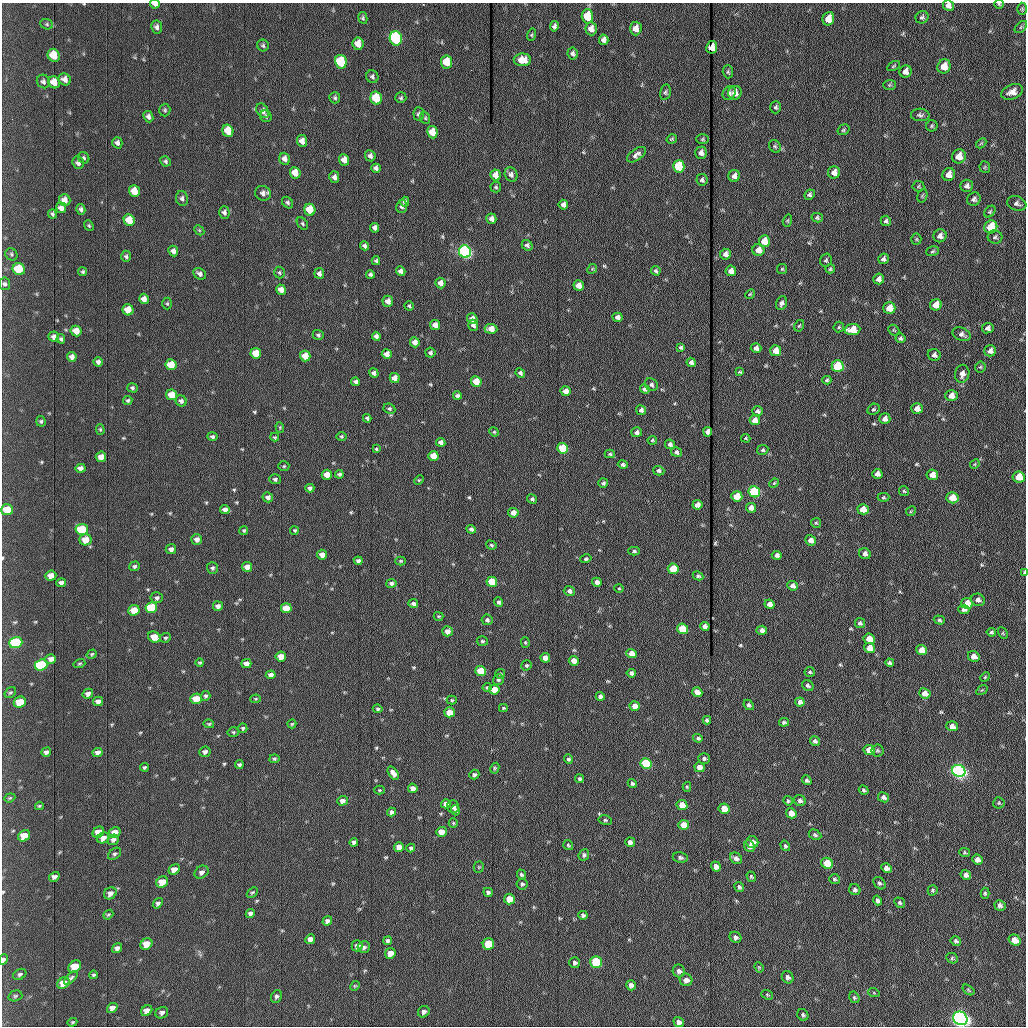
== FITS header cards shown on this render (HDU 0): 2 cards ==
NAXIS1  =                 1024 /fastest changing axis
NAXIS2  =                 1024 /next to fastest changing axis

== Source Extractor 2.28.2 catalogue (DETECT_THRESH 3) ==
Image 1024 x 1024 px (HDU 0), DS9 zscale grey, 1 PNG px = 1 image px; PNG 1028 x 1028 px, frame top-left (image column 1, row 1024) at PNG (2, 3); each listed source drawn as its Kron ellipse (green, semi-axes under 4 px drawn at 4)
Background 1180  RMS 14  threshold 42.1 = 3 sigma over >= 5 px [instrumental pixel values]
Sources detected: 547; of the 547, the 500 brightest by FLUX_AUTO listed and drawn (47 fainter detections omitted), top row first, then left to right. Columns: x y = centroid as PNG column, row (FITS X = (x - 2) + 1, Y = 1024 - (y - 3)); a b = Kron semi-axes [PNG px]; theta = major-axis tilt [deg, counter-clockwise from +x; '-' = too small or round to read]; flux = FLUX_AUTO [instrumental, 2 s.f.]
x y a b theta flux
155 4 5 3 - 3700
999 4 5 4 - 1200
948 5 5 5 - 4300
1022 9 6 5 - 1400
587 16 7 5 -89 27000
922 17 7 6 - 1900
363 18 6 4 -80 1600
828 19 7 6 - 9800
47 24 6 5 - 1600
554 26 5 4 - 2500
157 27 6 5 - 2900
1021 27 7 4 45 1400
636 28 7 5 87 7200
591 29 6 5 - 6800
531 35 6 4 74 1200
396 38 7 6 - 160000
604 40 5 4 - 3500
358 44 6 5 - 11000
263 45 6 5 - 1800
712 47 6 5 - 12000
572 53 6 5 - 2600
54 55 7 6 - 18000
522 60 8 6 0 11000
341 62 7 6 - 61000
446 62 6 5 - 24000
893 66 7 4 28 1300
944 66 7 6 - 11000
905 71 6 6 - 5000
728 72 6 5 - 1600
372 77 6 6 - 2300
65 79 6 5 - 4900
43 81 7 6 - 2700
54 82 6 5 - 9800
889 85 6 5 - 1300
665 92 8 5 79 1800
1012 92 11 7 23 6900
729 93 7 6 - 2400
735 93 7 6 - 6700
335 98 5 5 - 1700
376 98 6 5 - 49000
401 98 5 5 - 1500
776 107 6 5 - 1900
165 110 6 5 - 1600
263 111 8 5 -58 4000
419 114 7 5 -87 2500
920 115 9 6 -3 2600
266 116 6 5 - 1900
148 117 6 5 - 3200
425 118 6 5 - 1500
932 126 6 5 - 1600
843 130 6 5 - 1500
228 131 6 5 - 18000
432 132 6 5 - 18000
672 139 5 4 - 1200
702 139 6 5 - 1400
302 141 6 5 - 6600
117 143 6 5 - 2900
981 143 6 4 43 1200
775 146 7 5 -54 1700
701 153 6 5 - 4500
636 155 11 5 35 3600
370 156 5 5 - 3200
959 156 7 6 - 11000
84 158 6 5 - 1800
285 159 6 5 - 5800
344 160 6 5 - 8000
165 161 5 5 - 2000
78 163 6 5 - 3500
679 166 6 5 - 43000
985 167 6 5 - 1300
376 168 5 4 - 2900
834 172 6 6 - 6400
295 173 6 5 - 12000
949 174 7 6 - 8300
495 175 6 5 - 8400
511 175 7 6 - 3400
734 176 6 6 - 4700
334 177 6 5 - 3800
702 180 6 5 - 2100
918 186 6 5 - 1300
967 186 6 6 - 3200
496 187 5 5 - 1500
134 191 6 5 - 14000
263 193 8 7 - 4300
809 195 5 5 - 2100
922 196 7 5 72 1500
182 198 7 6 - 2800
974 199 7 6 - 2900
65 200 6 5 - 6300
405 202 5 4 - 2300
288 203 6 5 - 2000
1017 203 10 7 -19 3100
563 205 5 4 - 4100
402 206 6 5 - 2100
61 208 5 5 - 5100
81 209 5 4 - 2300
310 210 6 5 - 27000
224 212 6 5 - 3100
990 212 6 4 49 1500
52 214 4 4 - 1600
817 218 6 5 - 1600
491 219 5 4 - 3900
129 220 6 5 - 17000
787 221 6 4 73 1300
886 221 5 5 - 2100
302 224 7 5 -52 1600
89 225 5 4 - 1200
991 227 6 6 - 34000
375 228 5 4 - 3500
199 230 6 4 -46 1200
940 236 7 6 - 4500
995 237 7 7 - 2200
916 239 5 5 - 1300
764 241 6 5 - 14000
527 245 5 5 - 2100
364 246 4 4 - 2500
758 250 6 6 - 9200
173 251 5 5 - 4200
933 251 6 4 18 1600
465 252 6 6 - 300000
11 254 6 5 - 1700
725 254 5 5 - 4100
126 256 5 4 - 1900
883 259 5 5 - 2700
826 260 7 5 73 1600
376 261 4 3 - 1700
19 269 6 6 - 33000
592 269 5 4 - 1100
782 269 5 5 - 1200
830 269 5 4 - 1500
401 271 5 4 - 3500
656 271 5 4 - 1700
731 271 5 5 - 6400
83 272 4 4 - 1600
279 273 6 5 - 1600
319 273 5 5 - 3400
200 274 7 5 -34 3500
370 274 4 4 - 2200
879 279 5 5 - 3900
440 283 5 5 - 5900
5 284 6 5 - 2200
579 286 5 5 - 9000
281 290 5 5 - 8000
750 294 5 4 - 1100
144 299 5 5 - 5400
388 301 5 5 - 6400
782 303 7 5 70 2900
167 304 6 4 -90 1300
936 305 6 5 - 12000
409 306 5 4 - 1300
889 308 6 6 - 15000
128 310 6 5 - 15000
618 317 5 4 - 3700
472 319 5 5 - 6100
435 325 5 5 - 6700
473 325 5 5 - 3100
799 326 6 5 - 1400
839 327 5 5 - 1400
988 328 6 5 - 3300
491 329 6 5 - 9300
852 329 8 5 5 17000
894 330 6 4 -43 1200
76 331 5 5 - 11000
962 334 9 6 -24 3500
318 335 5 5 - 1800
376 336 4 4 - 3300
54 337 5 5 - 4100
900 338 5 4 - 1800
61 339 5 4 - 1700
415 342 5 5 - 7000
681 347 4 4 - 1500
756 348 5 5 - 4300
776 351 5 5 - 14000
990 351 6 5 - 4700
256 353 5 5 - 17000
430 353 5 5 - 2200
387 354 5 5 - 7200
934 355 6 5 - 3600
305 356 5 5 - 17000
72 357 5 4 - 3900
98 362 4 4 - 2900
691 362 4 4 - 3400
171 365 5 5 - 21000
838 366 6 6 - 80000
980 367 5 5 - 1300
740 372 4 3 - 1200
374 373 5 4 - 3000
520 373 5 4 - 2400
962 374 9 7 80 5500
395 378 5 5 - 6900
827 380 4 3 - 1700
476 381 5 5 - 19000
355 382 4 4 - 2400
651 385 7 6 - 2700
132 388 5 4 - 1700
645 389 5 4 - 3200
566 391 5 5 - 7900
171 395 5 5 - 17000
457 396 4 4 - 2400
951 396 6 5 - 7700
128 400 4 4 - 1600
181 401 6 5 - 2600
389 409 6 5 - 1700
873 409 6 5 - 1700
917 409 6 5 - 7200
641 410 5 5 - 2700
758 411 5 4 - 2500
367 418 4 3 - 1600
885 419 5 5 - 5600
755 420 5 5 - 8200
41 421 5 4 - 1700
280 427 5 4 - 1100
100 429 5 4 - 1200
494 432 5 4 - 1200
637 432 5 5 - 3200
708 432 5 4 - 7700
341 436 5 4 - 1300
212 437 5 4 - 1900
275 437 4 3 - 1100
746 438 5 3 - 1200
652 440 5 4 - 1400
441 442 5 4 - 3600
670 444 5 4 - 3200
563 448 5 5 - 52000
376 449 4 3 - 1100
763 450 6 5 - 1900
677 452 5 5 - 2800
610 454 5 4 - 1400
433 456 5 5 - 19000
101 457 5 5 - 5700
975 464 5 4 - 1100
623 465 5 4 - 2600
284 466 5 4 - 1200
80 468 5 4 - 3700
659 471 5 4 - 2400
339 474 4 3 - 1800
877 474 5 5 - 4400
327 475 5 5 - 14000
932 475 6 5 - 8900
1019 477 6 5 - 19000
275 479 6 5 - 2200
419 480 5 4 - 1100
603 483 5 4 - 1900
774 483 5 4 - 1200
310 488 4 4 - 2500
904 491 5 4 - 1400
754 492 6 5 - 120000
737 496 5 5 - 24000
268 497 5 5 - 3600
883 497 6 4 1 1300
952 498 6 5 - 20000
532 499 5 4 - 1800
697 505 5 5 - 5200
751 508 5 4 - 7400
863 509 5 5 - 14000
7 510 6 5 - 19000
225 510 5 4 - 4200
911 511 5 4 - 1100
513 513 5 5 - 7000
816 523 5 5 - 1300
82 529 6 5 - 54000
471 529 5 4 - 2200
244 530 4 4 - 1300
295 530 4 4 - 1300
197 539 5 5 - 4800
85 540 6 5 - 13000
811 540 5 5 - 6900
491 545 5 4 - 1400
171 549 5 5 - 3400
634 551 6 4 -2 1800
865 554 6 5 - 4100
322 555 5 5 - 7400
777 555 5 4 - 3400
586 559 5 4 - 1700
358 561 4 4 - 2600
401 561 5 4 - 1200
134 566 5 4 - 2000
247 567 5 5 - 7700
212 568 6 5 - 2000
673 569 5 5 - 33000
1024 572 4 2 - 2900
51 576 5 5 - 7900
698 576 5 4 - 1700
492 582 5 5 - 31000
597 582 5 4 - 4300
61 583 5 4 - 3500
391 583 5 4 - 2300
793 586 5 4 - 4500
619 588 4 4 - 1100
569 591 5 5 - 3700
157 598 6 5 - 2600
978 600 7 6 - 4000
498 602 5 4 - 2000
967 603 6 5 - 18000
413 604 5 4 - 2700
770 604 5 4 - 5900
218 606 5 4 - 4300
151 608 6 5 - 62000
286 608 5 5 - 22000
964 609 5 4 - 3000
134 610 5 5 - 22000
438 616 5 3 - 1200
487 620 5 5 - 2400
939 620 6 4 -18 1600
860 623 5 5 - 2100
705 626 5 4 - 4100
683 629 5 5 - 45000
762 630 5 4 - 4000
447 631 5 5 - 6500
991 632 5 4 - 1600
1003 633 6 4 -62 1200
154 637 6 5 - 16000
165 638 5 4 - 1400
869 639 5 5 - 13000
482 641 6 5 - 1600
525 642 5 4 - 1100
16 643 6 5 - 89000
870 648 5 5 - 13000
921 650 5 5 - 9700
92 654 5 4 - 1300
631 654 5 4 - 8600
281 656 5 5 - 12000
974 656 6 5 - 7300
545 658 5 4 - 8900
51 659 5 4 - 4100
574 661 5 4 - 9000
200 662 4 4 - 1300
79 663 6 4 17 1300
890 663 4 3 - 1800
246 664 5 4 - 6200
41 665 6 5 - 93000
527 665 5 5 - 1300
481 671 5 5 - 46000
810 672 5 5 - 1500
631 673 5 4 - 2800
500 674 5 4 - 1300
271 675 5 4 - 4500
985 677 5 4 - 1100
498 680 5 5 - 1500
808 685 6 5 - 2000
487 688 4 4 - 1300
494 690 5 5 - 17000
982 690 6 4 33 1100
10 692 6 5 - 1500
697 692 5 4 - 5800
925 693 6 5 - 7600
88 694 5 4 - 3500
205 696 5 5 - 1700
600 696 4 4 - 3200
196 699 5 5 - 23000
256 699 5 4 - 1100
452 700 5 4 - 1200
98 701 5 4 - 4400
20 702 6 5 - 26000
800 702 5 4 - 3400
749 705 6 4 -48 2000
635 706 5 5 - 9300
503 708 4 3 - 1200
378 709 5 4 - 1500
449 712 5 5 - 16000
707 720 4 4 - 2300
784 722 5 4 - 1500
209 724 5 4 - 1200
292 724 4 4 - 1100
952 726 6 5 - 6200
243 728 4 4 - 1700
233 732 5 4 - 1400
698 738 5 4 - 1800
815 741 5 4 - 2500
869 750 5 5 - 15000
877 750 6 6 - 1500
46 752 5 4 - 3000
97 752 5 4 - 4700
205 752 6 5 - 3000
704 758 6 5 - 1900
274 759 5 4 - 1500
568 759 5 4 - 1700
646 764 6 5 - 84000
239 765 4 4 - 2000
144 767 4 4 - 1500
700 767 5 4 - 9500
495 768 6 4 62 1200
959 771 7 6 - 430000
393 773 7 4 -54 4700
474 775 5 5 - 2300
579 779 4 4 - 1700
807 780 5 4 - 1800
632 784 5 4 - 1700
687 787 5 4 - 1100
413 788 5 4 - 5800
379 790 5 4 - 1100
864 790 5 4 - 1700
884 797 6 5 - 3100
10 798 6 4 21 1200
800 800 6 5 - 2900
342 801 5 4 - 4600
788 801 5 4 - 1500
999 803 5 5 - 1400
446 804 4 4 - 4200
682 805 5 5 - 14000
39 806 4 3 - 1200
453 807 6 6 - 2600
724 809 5 5 - 17000
455 810 5 4 - 2200
392 812 4 4 - 2800
791 813 5 5 - 12000
605 820 6 5 - 1700
453 823 5 4 - 1200
683 825 5 5 - 14000
98 832 6 5 - 11000
115 832 6 5 - 9300
441 832 5 5 - 10000
815 835 6 4 -29 1700
24 836 6 5 - 16000
103 838 6 5 - 5700
113 840 6 5 - 3200
354 842 4 4 - 2300
630 842 5 4 - 5000
752 842 6 6 - 6600
568 845 5 4 - 1400
749 846 6 5 - 4500
785 846 5 4 - 1700
399 847 5 5 - 9000
411 848 4 4 - 1800
965 852 5 4 - 1300
115 854 7 5 38 2000
584 855 6 5 - 1900
680 857 7 5 -10 2400
736 858 6 5 - 3600
977 859 5 4 - 4300
827 863 6 5 - 30000
479 867 5 5 - 1100
716 867 5 4 - 6200
886 868 5 4 - 4000
174 869 6 5 - 8600
201 872 7 6 - 3500
521 875 5 4 - 1800
966 875 5 4 - 4100
54 877 6 4 31 3500
751 877 5 4 - 1400
834 879 5 5 - 1700
162 882 6 5 - 17000
879 883 7 5 -45 2000
522 884 5 5 - 1700
739 887 5 4 - 1900
855 890 6 5 - 2400
933 890 5 4 - 1500
252 892 6 4 42 1400
488 892 5 4 - 1900
110 893 7 5 39 5100
985 893 5 4 - 1500
509 899 5 5 - 17000
878 900 5 4 - 2800
158 903 6 4 50 2400
900 903 6 4 -32 1700
1000 905 5 5 - 2900
250 913 5 4 - 2700
108 915 5 3 - 1300
583 915 4 4 - 2000
327 921 5 4 - 3100
735 937 6 5 - 2700
310 939 5 4 - 5200
1015 940 6 5 - 9700
388 941 4 4 - 2600
956 941 5 4 - 2000
146 944 6 5 - 16000
488 944 6 5 - 44000
357 946 5 5 - 4100
364 947 6 5 - 2400
117 948 5 4 - 4200
390 953 5 5 - 9700
952 958 6 5 - 1600
3 960 5 4 - 2900
596 962 6 5 - 73000
575 963 5 5 - 2200
75 966 7 5 43 24000
759 967 5 4 - 1100
679 971 6 6 - 3500
20 974 7 5 29 2100
93 975 4 4 - 1500
788 977 6 5 - 3000
71 978 8 4 44 2100
686 980 6 6 - 4500
63 983 7 5 42 12000
631 985 5 4 - 3700
355 986 5 4 - 1100
968 990 7 4 -37 1300
874 993 6 3 -19 1100
767 995 6 4 -23 1300
15 996 7 5 15 1800
276 996 6 5 - 2300
854 997 6 5 - 1500
112 1008 5 4 - 5100
147 1011 6 5 - 6900
424 1012 6 5 - 2800
162 1013 6 5 - 3000
803 1015 6 5 - 1900
960 1018 7 6 - 800000
72 1022 5 4 - 1100
679 1022 5 4 - 3600
At the frame edge (FLAGS 8, measured only in part): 6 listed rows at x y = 155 4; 999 4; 948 5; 1024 572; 3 960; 960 1018
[47 fainter detections neither listed nor drawn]

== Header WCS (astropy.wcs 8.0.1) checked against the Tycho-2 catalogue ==
Header WCS as astropy/WCSLIB reads it (applying the file's SIP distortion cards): RA---TAN-SIP/DEC--TAN-SIP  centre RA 20:32:56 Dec +07:41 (308.23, +7.69 deg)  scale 1.67 arcsec/px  FOV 28.5' x 28.6'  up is -179 deg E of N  parity flipped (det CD > 0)
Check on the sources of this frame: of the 60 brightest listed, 17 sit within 2.5 arcsec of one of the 18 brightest Tycho-2 stars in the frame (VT <= 12.30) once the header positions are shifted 0.31 arcsec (0.16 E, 0.27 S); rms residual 0.94 arcsec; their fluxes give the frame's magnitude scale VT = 23.81 - 2.5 log10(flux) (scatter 0.21 mag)
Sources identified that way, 17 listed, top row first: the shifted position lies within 2.5 arcsec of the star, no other Tycho-2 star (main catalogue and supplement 1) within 5.0 arcsec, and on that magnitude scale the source's flux lands within +1.5 / -3 mag of the star's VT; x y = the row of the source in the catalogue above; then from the Tycho-2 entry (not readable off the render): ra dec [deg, ICRS J2000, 3 dp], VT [Tycho-2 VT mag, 2 dp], TYC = Tycho-2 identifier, HIP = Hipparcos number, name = IAU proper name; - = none
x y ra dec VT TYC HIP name
396 38 308.286 +7.464 10.73 522-842-1 - -
341 62 308.312 +7.475 12.07 522-647-1 - -
446 62 308.262 +7.475 12.01 522-585-1 - -
376 98 308.295 +7.492 11.63 522-671-1 - -
465 252 308.254 +7.563 10.72 1087-1249-1 - -
838 366 308.080 +7.618 11.66 1087-1359-1 - -
754 492 308.120 +7.676 10.97 1087-777-1 - -
82 529 308.435 +7.690 11.87 1088-65-1 - -
673 569 308.158 +7.712 12.30 1087-297-1 - -
16 643 308.467 +7.743 11.69 1088-851-1 - -
41 665 308.455 +7.753 11.50 1088-523-1 - -
481 671 308.249 +7.758 12.15 1087-191-1 - -
646 764 308.172 +7.802 11.35 1087-577-1 - -
959 771 308.026 +7.807 10.06 1087-869-1 - -
488 944 308.247 +7.885 12.25 1087-1189-1 - -
596 962 308.197 +7.894 11.89 1087-513-1 - -
960 1018 308.026 +7.922 8.78 1087-1005-1 - -